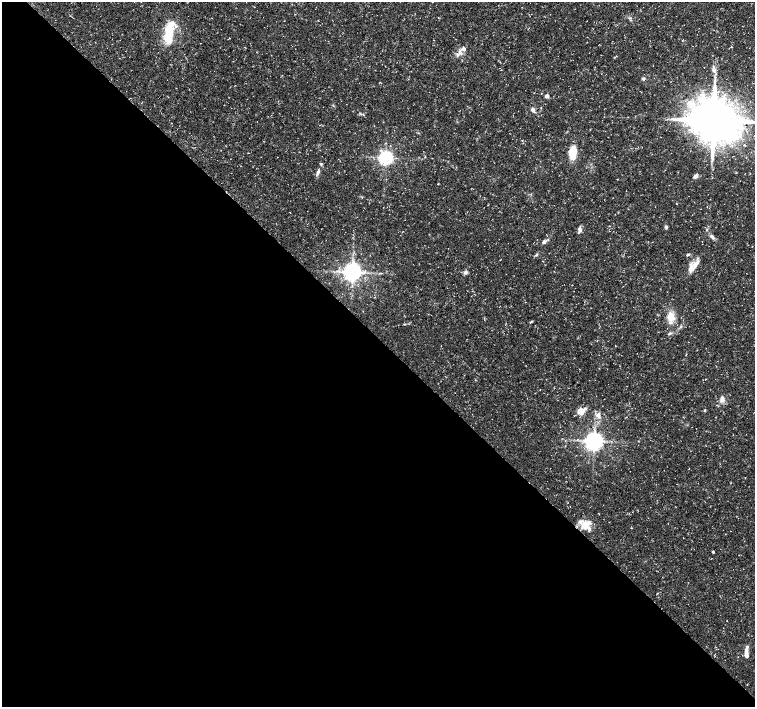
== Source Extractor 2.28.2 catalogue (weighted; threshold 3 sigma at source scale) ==
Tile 9 of 4 x 4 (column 1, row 3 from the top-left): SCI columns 1-1506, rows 1566-2974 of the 6028 x 6015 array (HDU 1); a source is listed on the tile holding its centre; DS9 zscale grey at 2 x 2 block average (1 PNG px = mean of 2 x 2 image px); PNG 757 x 709 px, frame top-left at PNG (2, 2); no overlay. Shown black and unused: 52% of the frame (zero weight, under 3 of 5 exposures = <1% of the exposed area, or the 3 px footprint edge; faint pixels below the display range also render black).
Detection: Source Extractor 2.28.2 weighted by HDU 2 'WHT'; one run over the whole footprint, this tile lists its part. Background 0.0424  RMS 0.0026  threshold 0.0117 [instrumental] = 3 sigma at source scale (4.5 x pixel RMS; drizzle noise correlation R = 1.50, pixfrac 1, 0.0396/0.0396 arcsec/px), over >= 5 px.
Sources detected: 42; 1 cosmic-ray / hot-pixel residue — not listed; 3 inside a brighter listed object's ellipse — not listed separately; the other 38 listed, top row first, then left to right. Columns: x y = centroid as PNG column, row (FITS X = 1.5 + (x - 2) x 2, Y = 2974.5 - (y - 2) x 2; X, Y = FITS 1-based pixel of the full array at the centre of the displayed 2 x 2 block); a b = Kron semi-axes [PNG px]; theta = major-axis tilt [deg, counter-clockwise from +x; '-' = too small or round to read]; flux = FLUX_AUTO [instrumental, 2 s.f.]
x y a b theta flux
168 34 24 9 90 18
464 49 6 5 - 1.9
460 52 6 4 -63 2
714 70 7 4 -55 1.9
643 78 4 4 - 1.1
547 96 3 3 - 4.4
532 110 5 5 - 1.9
363 114 4 2 - 0.5
714 120 12 11 - 2900
573 153 16 8 87 11
386 158 4 4 - 200
321 164 5 3 - 0.77
318 172 6 4 37 1.4
695 176 5 4 - 1.9
438 184 2 2 - 0.29
666 227 5 4 - 0.95
580 229 6 5 - 2
712 236 6 4 -51 1.7
544 242 6 4 22 1.4
536 255 4 3 - 0.88
688 255 5 3 - 0.72
691 269 9 8 - 4.4
352 272 5 4 - 460
465 272 5 4 - 1.7
671 316 9 7 89 8.4
531 322 4 2 - 0.53
405 324 3 2 - 0.38
681 327 4 3 - 0.72
669 334 4 3 - 0.73
705 379 2 2 - 0.22
722 399 9 5 82 2.7
705 410 3 3 - 0.65
580 411 4 3 - 20
598 415 8 5 -52 2.7
594 441 5 5 - 430
585 525 13 9 -77 7.7
713 552 2 2 - 0.91
746 654 12 4 -88 4.1
Overlapping masked pixels (flux is a lower limit): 1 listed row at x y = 585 525
Isophote crosses this tile's border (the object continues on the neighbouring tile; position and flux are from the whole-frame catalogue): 1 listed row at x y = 714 120